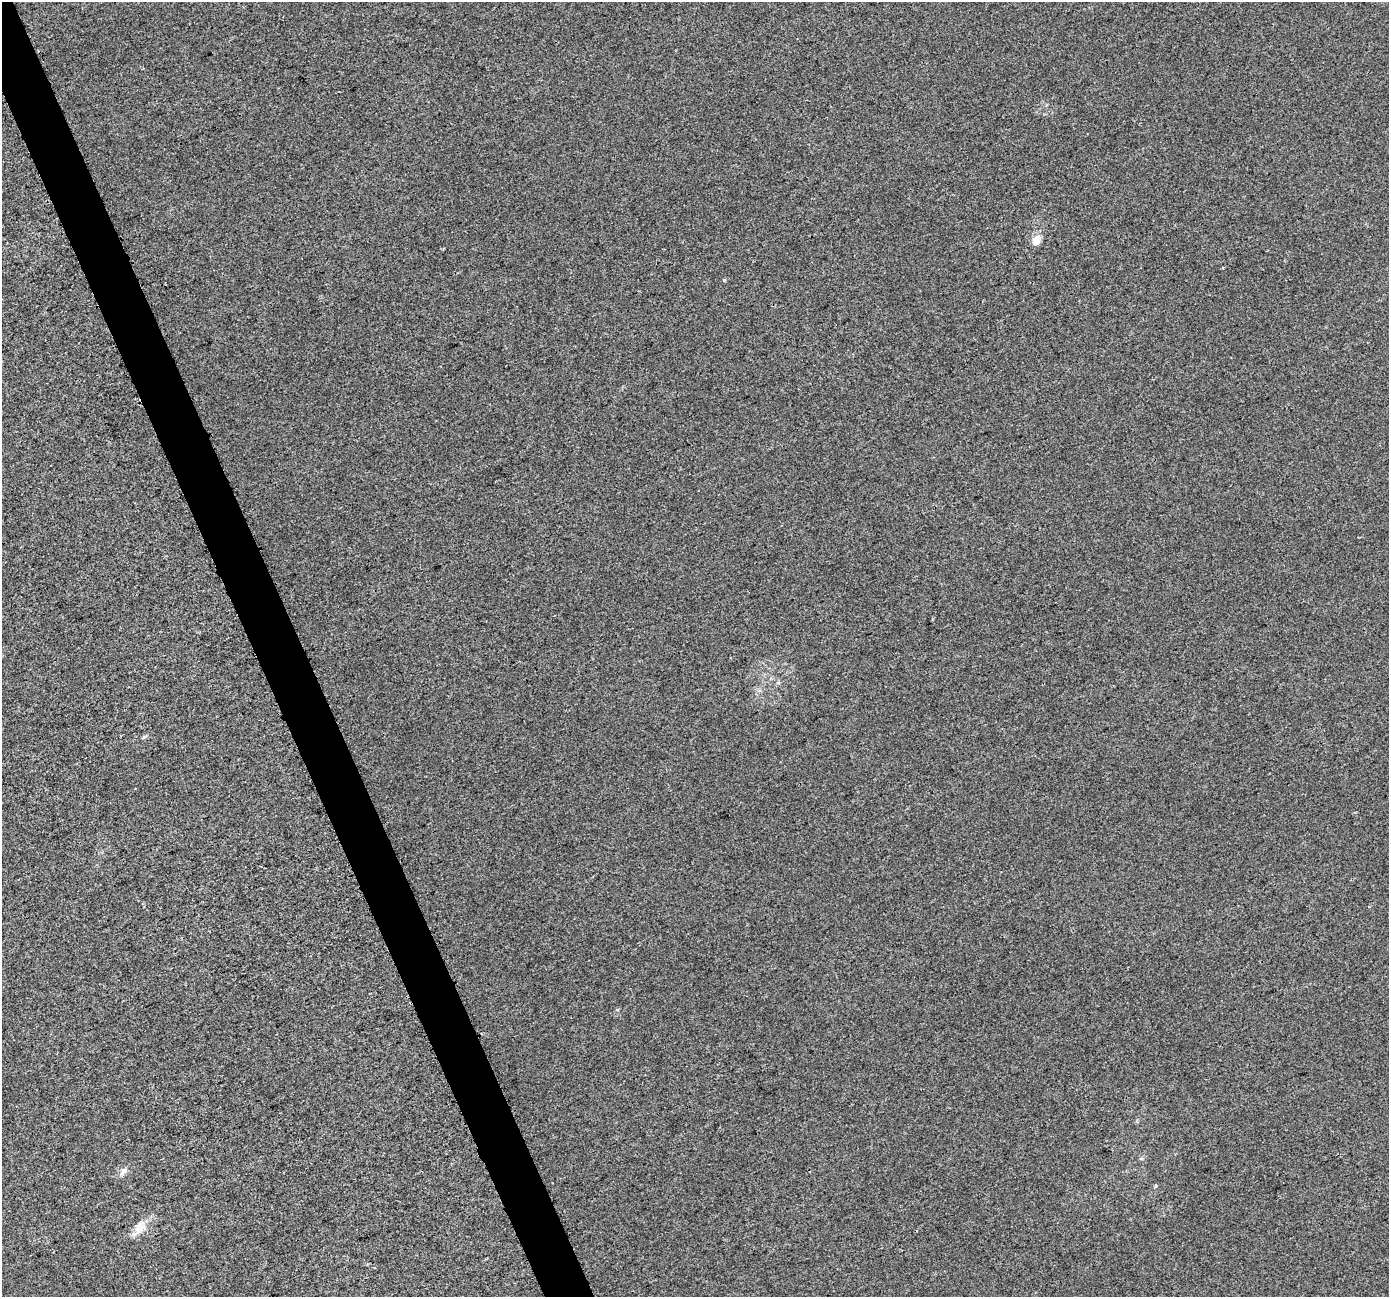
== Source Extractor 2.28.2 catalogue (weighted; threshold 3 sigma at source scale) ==
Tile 11 of 4 x 4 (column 3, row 3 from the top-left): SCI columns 2797-4183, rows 1455-2749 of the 5589 x 5441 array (HDU 1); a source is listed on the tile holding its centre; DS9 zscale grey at full resolution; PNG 1391 x 1299 px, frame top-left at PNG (2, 2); no overlay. Shown black and unused: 4% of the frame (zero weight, under 3 of 4 exposures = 2% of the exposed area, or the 3 px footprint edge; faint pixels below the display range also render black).
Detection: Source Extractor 2.28.2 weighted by HDU 2 'WHT'; one run over the whole footprint, this tile lists its part. Background 4.06e-04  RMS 0.0029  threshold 0.0129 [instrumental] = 3 sigma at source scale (4.5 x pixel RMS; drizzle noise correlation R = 1.50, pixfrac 1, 0.0396/0.0396 arcsec/px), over >= 5 px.
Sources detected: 3; all 3 listed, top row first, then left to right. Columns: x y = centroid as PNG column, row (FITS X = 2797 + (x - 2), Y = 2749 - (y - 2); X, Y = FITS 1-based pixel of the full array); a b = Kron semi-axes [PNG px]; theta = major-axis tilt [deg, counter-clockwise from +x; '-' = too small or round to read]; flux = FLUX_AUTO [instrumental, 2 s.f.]
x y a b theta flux
1036 240 14 9 65 2.2
124 1171 11 5 45 0.98
140 1227 20 13 55 3.4